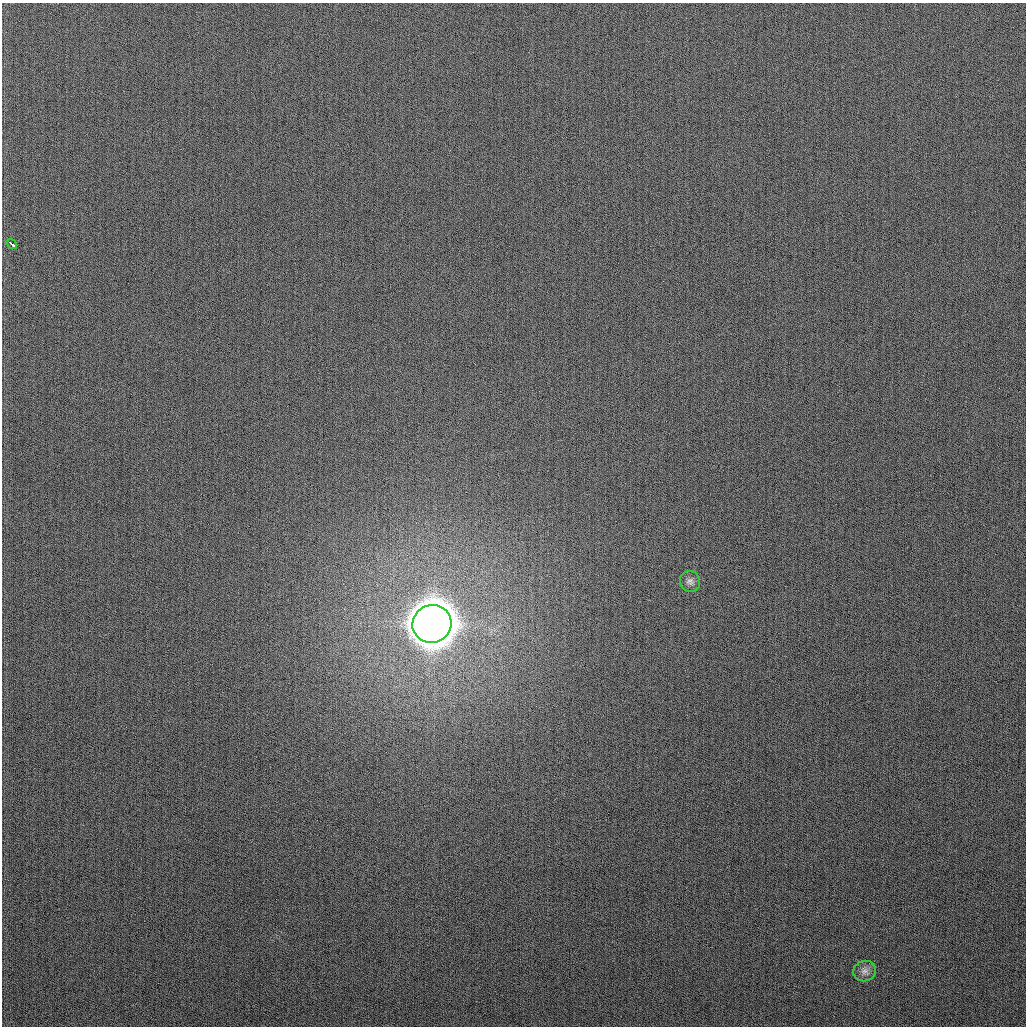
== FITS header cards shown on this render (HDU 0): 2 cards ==
NAXIS1  =                 1024
NAXIS2  =                 1024

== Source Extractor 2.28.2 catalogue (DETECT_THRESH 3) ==
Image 1024 x 1024 px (HDU 0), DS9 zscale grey, 1 PNG px = 1 image px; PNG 1028 x 1028 px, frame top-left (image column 1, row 1024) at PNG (2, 3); each listed source drawn as its Kron ellipse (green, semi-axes under 4 px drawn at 4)
Background 261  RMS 10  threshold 30.9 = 3 sigma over >= 5 px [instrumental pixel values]
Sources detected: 4; all 4 listed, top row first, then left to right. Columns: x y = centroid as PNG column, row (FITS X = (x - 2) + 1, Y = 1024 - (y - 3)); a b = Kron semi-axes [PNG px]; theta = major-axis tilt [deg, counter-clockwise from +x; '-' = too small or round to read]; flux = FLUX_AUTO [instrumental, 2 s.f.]
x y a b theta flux
12 244 6 3 -36 3.8e+03
690 581 11 10 - 3.2e+03
432 624 19 19 - 3.8e+06
865 971 11 10 - 4.2e+03